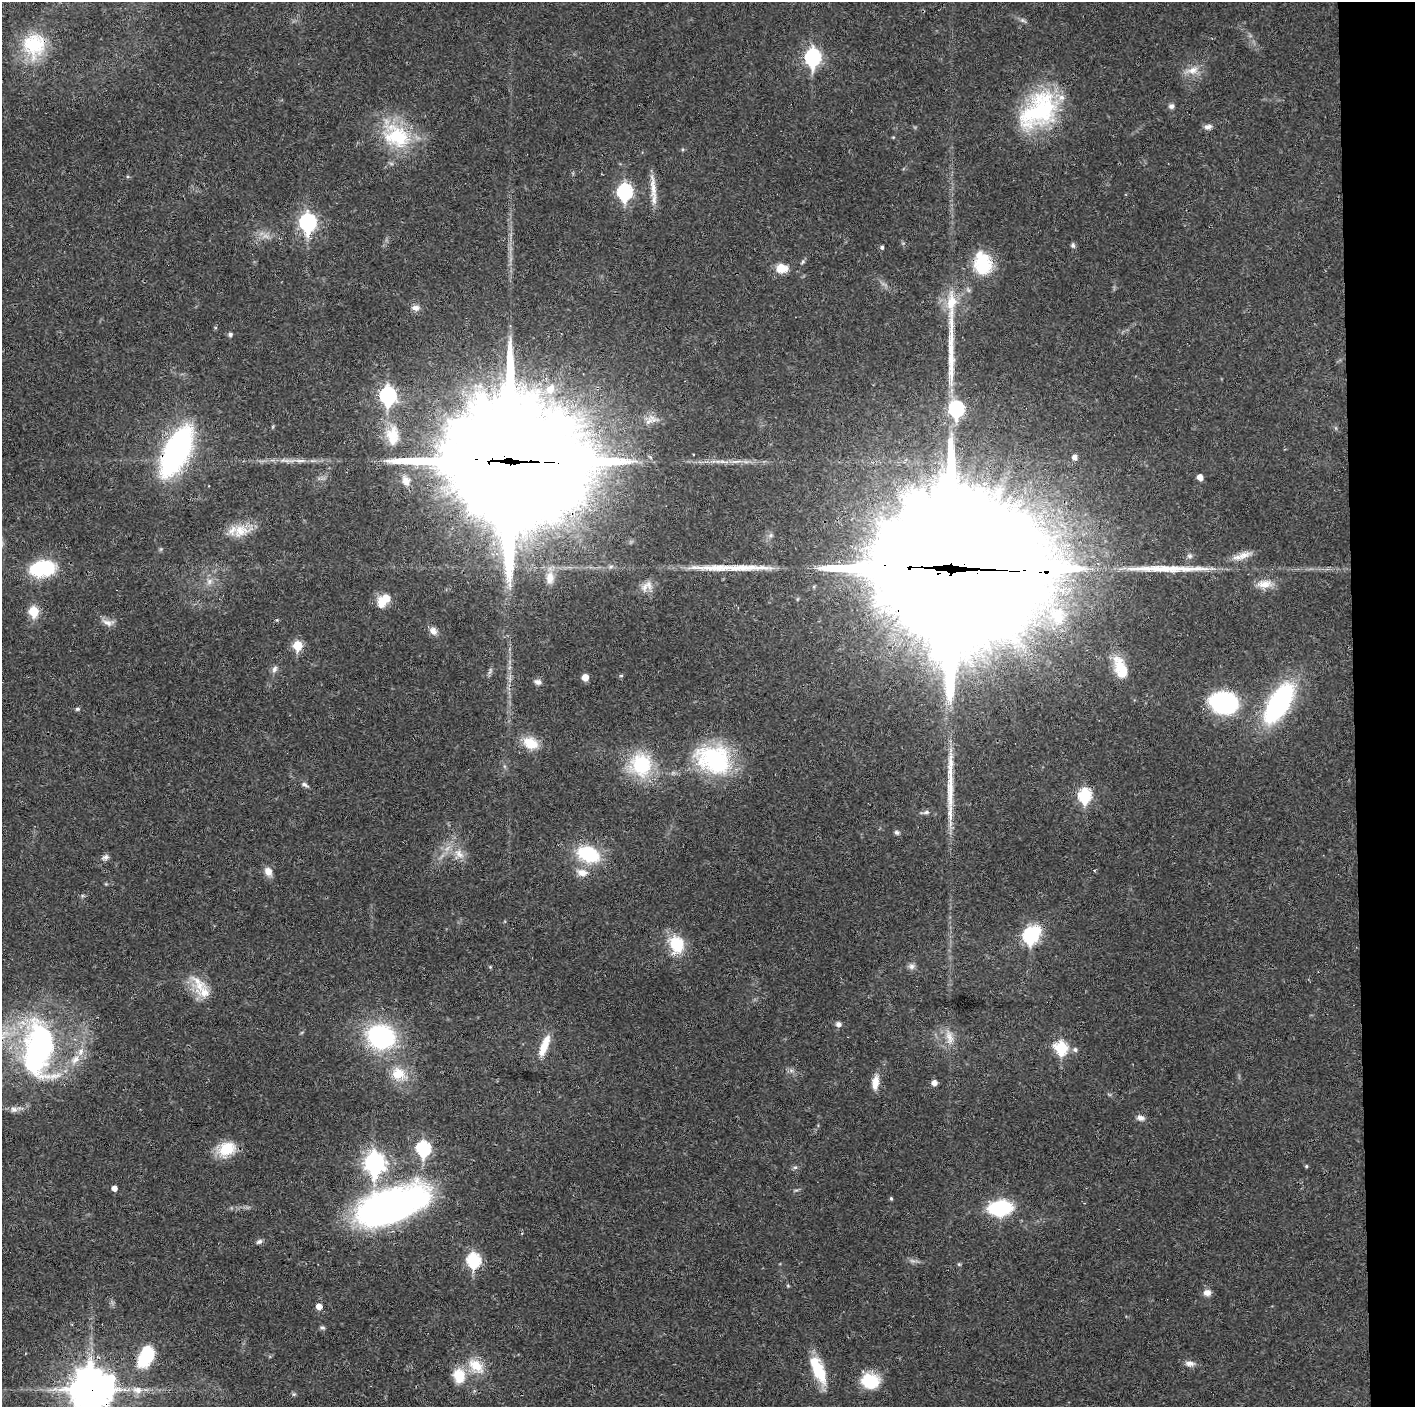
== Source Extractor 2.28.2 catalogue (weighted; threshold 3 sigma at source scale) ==
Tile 6 of 3 x 3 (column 3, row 2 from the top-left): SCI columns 2827-4239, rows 1406-2810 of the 4239 x 4216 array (HDU 1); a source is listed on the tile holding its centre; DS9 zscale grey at full resolution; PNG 1417 x 1409 px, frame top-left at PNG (2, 2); no overlay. Shown black and unused: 4% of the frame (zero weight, under 3 of 4 exposures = <1% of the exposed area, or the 3 px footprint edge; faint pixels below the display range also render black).
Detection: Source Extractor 2.28.2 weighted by HDU 2 'WHT'; one run over the whole footprint, this tile lists its part. Background 0.027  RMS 0.0023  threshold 0.0105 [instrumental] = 3 sigma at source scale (4.5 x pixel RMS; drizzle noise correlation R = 1.50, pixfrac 1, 0.05/0.05 arcsec/px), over >= 5 px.
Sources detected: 129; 1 too faint to see at this stretch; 4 inside a brighter object's white glare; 1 cosmic-ray / hot-pixel residue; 5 long thin detections or spike segments (spike, bleed or trail) — not listed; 8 inside a brighter listed object's ellipse — not listed separately; the other 110 listed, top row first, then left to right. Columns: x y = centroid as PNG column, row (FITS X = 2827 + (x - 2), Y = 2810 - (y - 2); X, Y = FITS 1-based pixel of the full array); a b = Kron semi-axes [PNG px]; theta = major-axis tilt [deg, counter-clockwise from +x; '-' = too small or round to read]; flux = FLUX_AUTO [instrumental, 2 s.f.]
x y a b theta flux
1023 21 12 4 -28 0.7
34 45 32 29 86 14
813 57 9 7 88 51
1192 70 19 10 15 2.8
1171 106 7 6 - 0.85
1039 111 54 35 45 29
1208 127 10 7 5 1
397 136 39 28 -31 18
653 188 36 7 -85 3.2
625 192 8 7 - 43
308 222 9 7 90 64
1073 245 7 6 - 0.55
882 247 5 4 - 0.48
983 263 25 21 87 11
782 268 13 10 -1 3.5
951 304 55 13 88 9.3
415 308 12 8 -3 1.3
230 334 5 5 - 0.6
550 389 8 8 - 2.4
388 395 8 7 - 60
956 409 8 7 - 41
393 436 27 16 88 6.1
176 451 48 20 64 56
694 455 3 3 - 0.35
1075 457 5 5 - 1.2
300 461 19 5 -2 1.8
513 462 54 41 -7 11000
722 462 11 4 -11 0.87
1200 477 5 5 - 1.6
406 481 11 8 -67 1.6
241 531 28 16 11 5
1243 555 25 8 18 2.5
1190 556 8 7 - 0.73
955 563 82 75 -54 12000
41 568 20 13 12 21
550 578 18 11 -88 3
209 582 9 7 60 1.2
1265 584 21 11 6 3
646 586 20 11 37 2.3
381 602 17 11 -82 3
34 611 6 5 - 10
1057 616 33 22 -67 12
107 623 15 9 -22 1.6
433 631 10 8 -48 1.6
298 646 6 5 - 10
1121 668 30 14 -69 7.4
274 669 11 7 71 0.94
490 671 12 3 75 0.54
621 676 5 3 - 0.28
585 677 5 5 - 2.4
538 682 10 7 -19 0.92
1224 703 22 17 -11 38
1279 703 38 17 59 45
77 709 6 5 - 0.43
530 743 18 14 -24 5.2
713 759 45 34 -19 25
641 765 30 28 88 15
305 785 10 5 -28 0.74
1085 795 7 6 - 27
926 812 10 5 7 0.68
897 832 7 6 - 0.54
459 854 16 11 -49 2.8
588 854 21 14 -20 16
105 857 10 7 31 0.84
1094 870 4 3 - 0.24
268 871 12 9 -60 1.9
582 873 15 9 -13 2.4
1030 935 10 7 57 38
677 944 22 17 -79 8.3
911 966 9 8 - 0.89
490 967 4 4 - 0.24
204 992 24 20 -30 4.7
838 1024 7 6 - 0.98
949 1036 22 10 -74 2.8
381 1037 25 21 -15 34
543 1048 29 11 71 4.2
1061 1048 7 6 - 22
38 1049 70 36 90 62
1075 1050 7 6 - 0.77
75 1060 16 11 41 2.9
398 1074 22 19 -37 6.1
875 1082 17 7 82 2.8
934 1083 5 5 - 1.5
14 1109 9 8 - 1.1
1141 1118 11 7 -16 1.2
423 1148 8 7 - 35
227 1149 22 16 26 6.7
374 1163 10 8 -86 120
1306 1166 4 4 - 0.3
795 1167 7 4 1 0.44
114 1188 5 4 - 1.5
891 1198 4 3 - 0.33
390 1206 73 30 20 100
1000 1208 18 11 5 22
259 1241 8 6 23 0.69
473 1260 8 7 - 30
959 1264 5 5 - 0.3
788 1286 6 4 -19 0.25
1207 1293 10 8 -4 1.4
319 1306 5 5 - 2
322 1328 7 5 -15 0.45
145 1357 26 15 65 12
1190 1363 15 7 -4 1.3
476 1366 25 16 -39 5.9
819 1372 30 15 -65 8.3
459 1375 20 16 -82 5.4
870 1381 20 16 -8 8.4
91 1390 17 14 78 690
137 1390 15 9 -10 2.4
294 1394 6 4 17 0.34
Overlapping masked pixels (flux is a lower limit): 7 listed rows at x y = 34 45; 983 263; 176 451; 513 462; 955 563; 1085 795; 91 1390
Isophote crosses this tile's border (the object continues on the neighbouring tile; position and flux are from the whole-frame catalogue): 1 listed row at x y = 91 1390